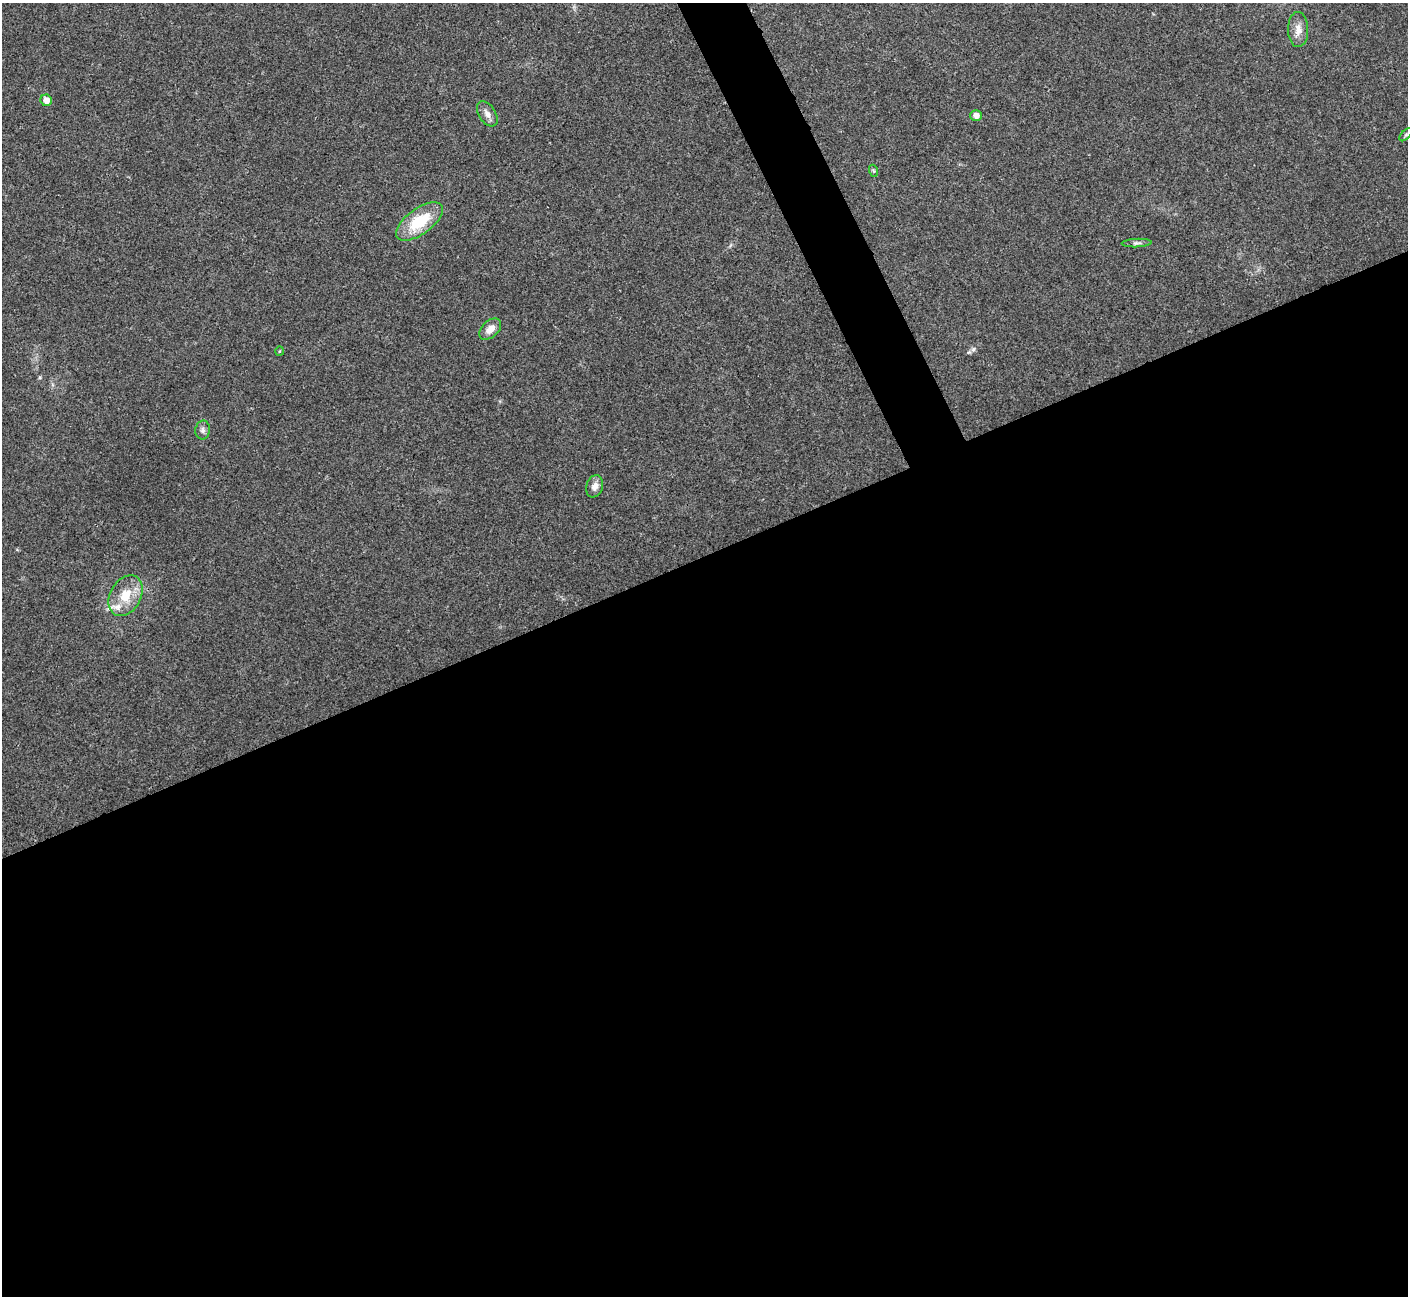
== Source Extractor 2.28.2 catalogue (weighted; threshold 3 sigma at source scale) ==
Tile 15 of 4 x 4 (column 3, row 4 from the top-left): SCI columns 2814-4219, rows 157-1450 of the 5630 x 5621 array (HDU 1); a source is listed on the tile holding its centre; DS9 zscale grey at full resolution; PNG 1410 x 1298 px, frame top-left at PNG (2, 3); each listed source drawn as its Kron ellipse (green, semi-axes under 4 px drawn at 4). Shown black and unused: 59% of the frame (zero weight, under 3 of 4 exposures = <1% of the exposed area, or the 3 px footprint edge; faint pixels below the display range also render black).
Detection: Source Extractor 2.28.2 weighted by HDU 2 'WHT'; one run over the whole footprint, this tile lists its part. Background 0.0216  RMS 0.004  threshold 0.018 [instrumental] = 3 sigma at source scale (4.5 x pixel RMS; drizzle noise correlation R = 1.50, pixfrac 1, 0.05/0.05 arcsec/px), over >= 5 px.
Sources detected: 14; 1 inside a brighter listed object's ellipse — not listed separately; the other 13 listed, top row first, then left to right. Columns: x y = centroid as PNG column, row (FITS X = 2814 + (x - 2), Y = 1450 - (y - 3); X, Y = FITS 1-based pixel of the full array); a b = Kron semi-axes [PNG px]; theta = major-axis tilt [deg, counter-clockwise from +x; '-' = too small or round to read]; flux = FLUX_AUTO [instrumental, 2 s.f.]
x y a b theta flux
1298 29 17 10 -89 3.7
46 100 6 5 - 3.4
487 114 14 8 -56 2.4
976 115 5 5 - 2.9
1406 135 8 3 45 0.5
874 171 6 4 -70 0.56
419 221 27 12 36 16
1137 243 15 4 2 1.1
490 329 13 8 43 3.4
279 351 5 3 - 0.4
203 430 9 7 81 1.4
595 486 11 8 71 2.4
126 596 22 15 60 9.3
Unlisted compact peaks at least as high as the median listed source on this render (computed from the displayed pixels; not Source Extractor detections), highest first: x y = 973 349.